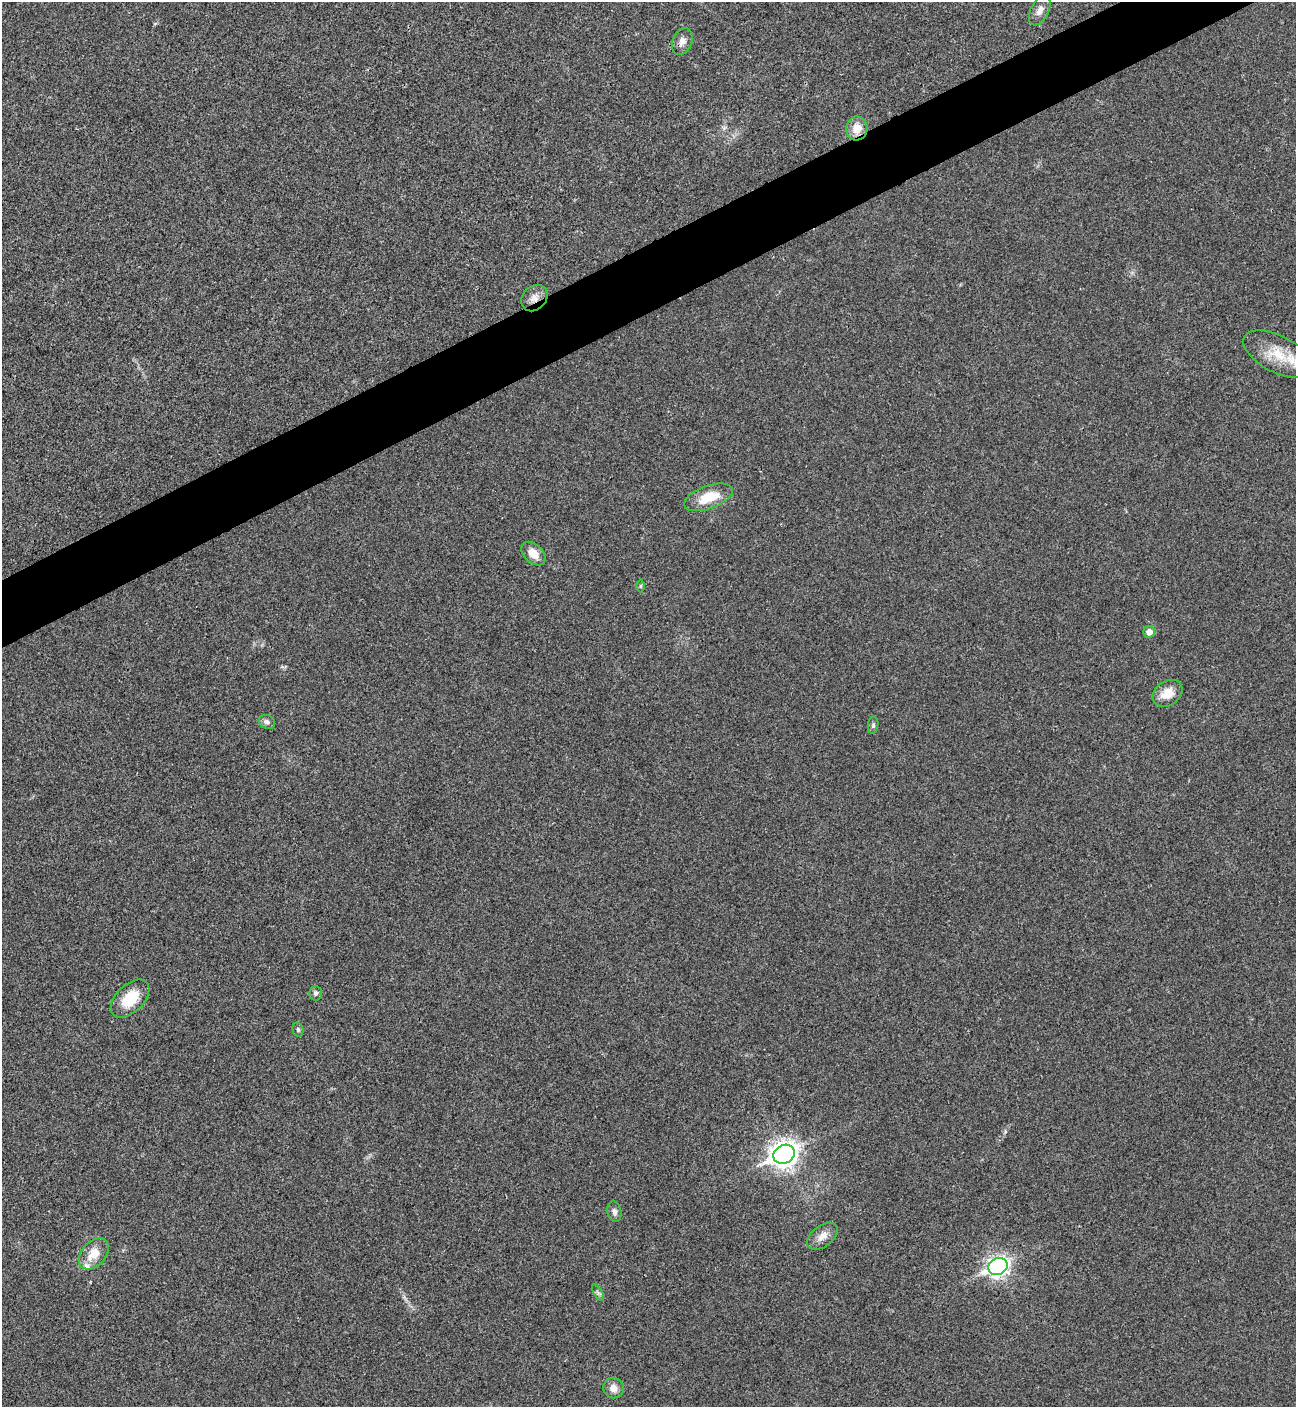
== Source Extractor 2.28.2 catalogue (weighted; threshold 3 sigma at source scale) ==
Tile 10 of 4 x 4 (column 2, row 3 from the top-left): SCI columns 1582-2875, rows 1410-2814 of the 5618 x 5630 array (HDU 1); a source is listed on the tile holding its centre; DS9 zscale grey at full resolution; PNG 1298 x 1409 px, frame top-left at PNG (2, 2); each listed source drawn as its Kron ellipse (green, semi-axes under 4 px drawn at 4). Shown black and unused: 4% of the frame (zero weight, under 3 of 4 exposures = <1% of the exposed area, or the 3 px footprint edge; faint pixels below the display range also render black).
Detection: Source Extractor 2.28.2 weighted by HDU 2 'WHT'; one run over the whole footprint, this tile lists its part. Background 0.0194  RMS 0.0056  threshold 0.025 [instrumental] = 3 sigma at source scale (4.5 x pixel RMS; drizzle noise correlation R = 1.50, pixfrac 1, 0.05/0.05 arcsec/px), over >= 5 px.
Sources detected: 23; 1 inside a brighter listed object's ellipse — not listed separately; the other 22 listed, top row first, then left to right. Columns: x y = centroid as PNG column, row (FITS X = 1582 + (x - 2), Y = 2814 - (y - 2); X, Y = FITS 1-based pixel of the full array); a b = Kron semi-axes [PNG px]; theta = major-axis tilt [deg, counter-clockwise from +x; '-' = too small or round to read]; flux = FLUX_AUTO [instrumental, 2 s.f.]
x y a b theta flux
1040 10 16 9 63 3.9
682 41 14 9 68 3.8
857 128 12 10 85 7.7
534 298 14 11 46 4.8
1278 354 38 18 -28 17
708 497 25 11 20 16
533 554 14 9 -43 6.6
640 586 6 4 89 0.8
1149 632 6 6 - 3.6
1167 693 16 12 34 8.4
267 722 8 7 - 2.1
873 725 8 5 83 1.2
316 993 7 6 - 1.6
130 999 23 13 45 16
298 1030 7 5 -75 1.1
784 1154 11 9 25 530
614 1212 10 7 -77 2.2
822 1236 17 10 38 5.2
94 1254 18 12 49 9.3
998 1266 10 8 26 250
598 1293 9 4 -59 1.2
613 1388 10 10 - 4.2
Overlapping masked pixels (flux is a lower limit): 1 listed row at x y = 534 298
Isophote crosses this tile's border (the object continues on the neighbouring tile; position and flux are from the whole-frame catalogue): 1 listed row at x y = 1278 354